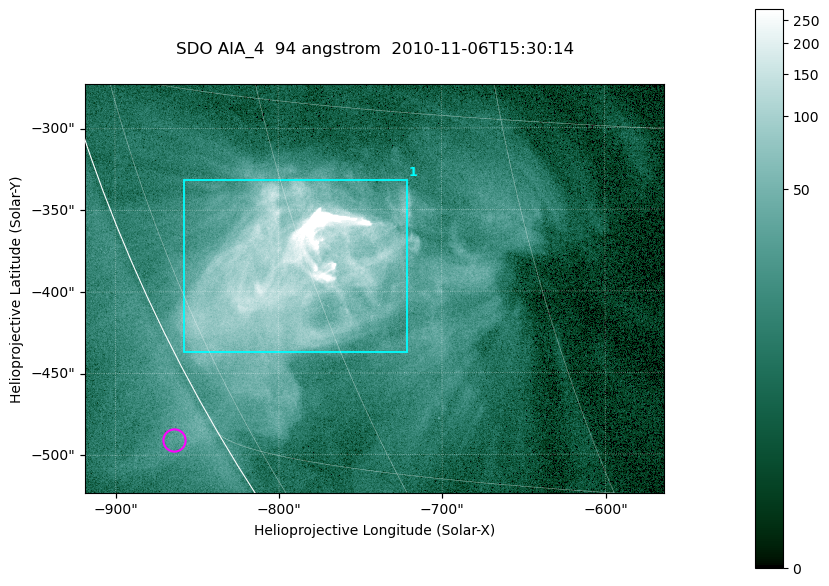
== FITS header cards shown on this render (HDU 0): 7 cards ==
TELESCOP= 'SDO     '           /
INSTRUME= 'AIA_4   '           /
WAVELNTH=                   94 /
WAVEUNIT= 'angstrom'           /
DATE-OBS= '2010-11-06T15:30:14.12' /
CTYPE1  = 'HPLN-TAN'           /
CTYPE2  = 'HPLT-TAN'           /

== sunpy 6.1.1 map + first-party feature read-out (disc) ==
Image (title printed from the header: SDO AIA_4  94 angstrom  2010-11-06T15:30:14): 591 x 417 px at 0.6 arcsec/px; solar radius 968 arcsec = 1614 px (partial field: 2.7% of the solar disc is inside the frame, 89% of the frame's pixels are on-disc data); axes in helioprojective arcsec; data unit not stated in the header (colour bar unlabelled)
Pointing: header CRPIX1/2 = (2053.81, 2042.90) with CRVAL1/2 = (0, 0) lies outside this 591 x 417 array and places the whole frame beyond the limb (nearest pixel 1.36 R_sun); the SolarSoft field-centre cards XCEN/YCEN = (-741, -398.2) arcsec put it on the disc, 768 arcsec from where CRPIX/CRVAL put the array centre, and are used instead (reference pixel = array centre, CRVAL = XCEN/YCEN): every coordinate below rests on XCEN/YCEN
Orientation: roll -0.138 deg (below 1 deg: not rotated)
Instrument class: DISC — disc imager (sunpy class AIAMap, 94 A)
Bright regions (active regions / flare kernels): reference = the on-disc median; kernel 5 px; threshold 5 sigma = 55.2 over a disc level ~10.5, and >= 1.15x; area >= 246 px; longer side >= 5 px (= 3 arcsec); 1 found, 1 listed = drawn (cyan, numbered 1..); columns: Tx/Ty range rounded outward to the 2 arcsec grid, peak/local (2 s.f.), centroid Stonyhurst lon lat
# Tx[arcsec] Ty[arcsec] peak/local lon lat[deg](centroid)
1 -858..-720 -438..-330 105 -62 -22
Off-limb structures (1.02-1.3 R_sun): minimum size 123 px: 2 found; the strongest spans PA ~120 deg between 1.02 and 1.04 R_sun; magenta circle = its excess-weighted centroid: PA ~120 deg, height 1.03 R_sun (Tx ~-864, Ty ~-490 arcsec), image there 1.6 x the reference